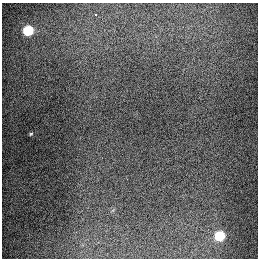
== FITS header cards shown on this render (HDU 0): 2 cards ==
NAXIS1  =                  256
NAXIS2  =                  256

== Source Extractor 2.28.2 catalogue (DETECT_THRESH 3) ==
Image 256 x 256 px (HDU 0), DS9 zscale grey, 1 PNG px = 1 image px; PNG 260 x 260 px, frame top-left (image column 1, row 256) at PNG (2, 3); no overlay
Background 1280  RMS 27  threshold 79.7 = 3 sigma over >= 5 px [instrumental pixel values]
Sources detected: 4; all 4 listed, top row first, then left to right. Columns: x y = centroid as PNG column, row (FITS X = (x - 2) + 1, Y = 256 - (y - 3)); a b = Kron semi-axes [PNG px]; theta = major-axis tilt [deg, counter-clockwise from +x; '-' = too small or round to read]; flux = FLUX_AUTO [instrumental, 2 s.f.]
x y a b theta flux
96 14 3 3 - 6900
28 30 7 6 - 89000
31 134 5 4 - 2000
219 236 7 7 - 75000